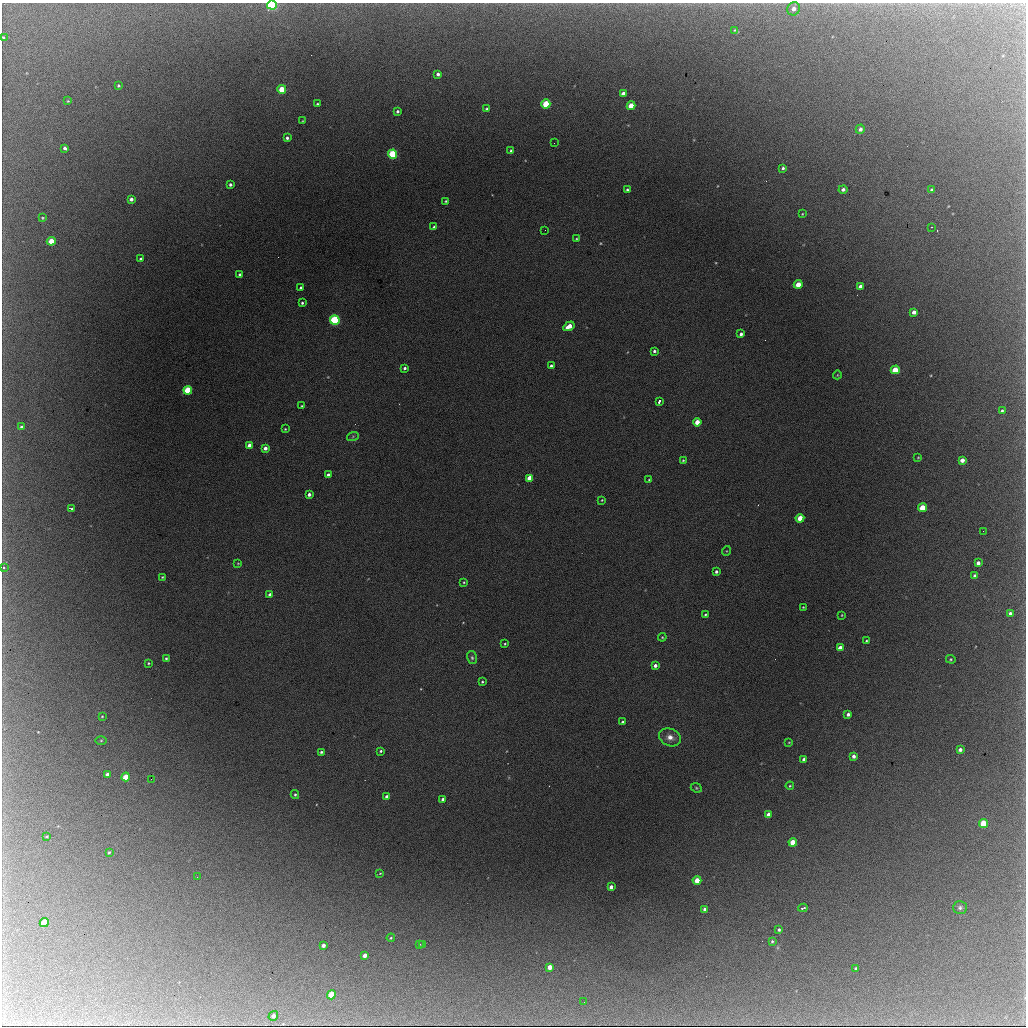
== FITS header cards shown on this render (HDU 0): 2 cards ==
NAXIS1  =                 1024 / length of data axis 1
NAXIS2  =                 1024 / length of data axis 2

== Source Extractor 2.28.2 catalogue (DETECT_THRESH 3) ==
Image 1024 x 1024 px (HDU 0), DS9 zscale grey, 1 PNG px = 1 image px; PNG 1028 x 1028 px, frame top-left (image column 1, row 1024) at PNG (2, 3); each listed source drawn as its Kron ellipse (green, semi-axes under 4 px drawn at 4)
Background 3410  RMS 44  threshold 131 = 3 sigma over >= 5 px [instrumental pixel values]
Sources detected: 139; all 139 listed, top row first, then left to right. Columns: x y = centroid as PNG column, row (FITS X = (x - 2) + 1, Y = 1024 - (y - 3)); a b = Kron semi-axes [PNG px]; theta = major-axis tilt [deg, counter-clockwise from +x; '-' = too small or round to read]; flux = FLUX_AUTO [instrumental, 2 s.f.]
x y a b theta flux
272 5 5 4 - 470000
794 9 7 6 - 15000
734 30 4 2 - 2100
3 37 3 3 - 2500
438 74 4 3 - 7500
118 86 3 3 - 3700
282 89 4 4 - 76000
623 94 4 4 - 16000
68 101 2 2 - 2200
317 104 3 2 - 3400
546 104 4 4 - 130000
631 106 4 4 - 63000
487 109 4 3 - 4500
397 111 3 3 - 5600
302 121 3 2 - 1900
860 129 5 4 - 9300
287 138 3 3 - 6000
554 143 2 2 - 6800
65 148 4 3 - 6900
511 151 3 3 - 6300
393 154 4 4 - 290000
783 168 4 3 - 5200
230 184 3 3 - 6100
843 189 4 4 - 7600
627 190 3 3 - 4400
931 190 3 3 - 3900
131 199 4 3 - 9200
446 201 3 2 - 2900
802 214 3 2 - 2100
42 218 4 3 - 2700
434 227 3 3 - 5900
932 227 2 2 - 1500
545 230 2 2 - 4500
576 239 3 3 - 2600
51 241 4 4 - 56000
141 259 4 3 - 4300
240 275 3 3 - 6900
798 284 4 4 - 47000
860 286 4 3 - 12000
301 288 4 3 - 8600
302 303 3 3 - 4700
914 312 4 4 - 14000
335 320 5 4 - 440000
569 326 6 4 33 37000
741 334 4 3 - 8200
654 351 4 4 - 6400
551 366 3 3 - 5900
405 368 3 3 - 5700
895 370 4 4 - 77000
837 375 4 3 - 2200
188 390 4 4 - 160000
659 401 4 3 - 12000
302 406 3 3 - 3100
1002 411 3 3 - 3900
697 422 4 4 - 39000
21 427 4 3 - 5400
285 429 3 2 - 2400
353 436 6 4 20 4400
249 445 4 4 - 30000
265 448 4 4 - 16000
918 457 4 3 - 2100
683 460 3 2 - 2700
962 460 4 4 - 18000
328 475 4 3 - 9200
530 478 4 4 - 48000
649 480 4 3 - 2500
309 494 4 3 - 10000
602 500 4 3 - 2500
922 508 4 4 - 73000
72 509 3 3 - 9300
800 518 4 4 - 50000
983 531 2 2 - 1700
726 551 5 3 - 2200
238 563 4 2 - 2000
978 563 4 4 - 11000
3 568 4 4 - 5500
716 572 3 3 - 6800
975 576 4 3 - 7900
162 577 3 2 - 2700
464 582 3 3 - 2600
270 595 4 3 - 14000
803 607 3 2 - 2100
1010 613 4 4 - 5700
705 615 3 2 - 3000
842 615 3 2 - 2000
662 637 4 4 - 3000
866 641 4 3 - 2800
505 644 3 2 - 2800
840 648 4 4 - 27000
166 658 3 3 - 3600
472 658 6 5 - 5600
951 659 5 4 - 3300
148 663 3 3 - 2700
655 665 4 3 - 9900
482 682 3 3 - 3300
848 714 3 3 - 8600
102 716 3 3 - 2200
622 722 4 3 - 4800
670 737 11 8 -24 22000
101 740 5 3 - 3000
789 742 3 2 - 1800
960 750 4 3 - 8900
381 751 4 3 - 4100
321 752 3 3 - 4300
854 756 4 3 - 9200
804 759 4 4 - 14000
107 774 4 3 - 9300
126 777 4 4 - 68000
151 779 2 2 - 330
790 786 4 3 - 2600
696 788 6 4 -23 3800
295 795 4 3 - 4300
386 796 3 3 - 6100
443 799 4 3 - 14000
769 815 4 4 - 23000
984 824 4 4 - 120000
47 836 4 2 - 2200
793 842 4 4 - 60000
109 852 3 2 - 2800
380 873 4 3 - 2400
197 877 3 2 - 3400
697 880 4 4 - 43000
611 887 4 3 - 12000
803 908 5 2 - 4900
960 908 7 6 - 7100
705 909 4 4 - 10000
44 923 5 4 - 89000
779 930 3 3 - 4800
391 938 4 3 - 2900
772 941 4 3 - 3800
423 944 3 3 - 3400
323 945 4 3 - 11000
419 945 4 3 - 3200
365 955 4 4 - 17000
550 967 4 4 - 22000
856 968 3 3 - 3700
331 995 5 4 - 110000
584 1002 2 2 - 5800
273 1016 5 4 - 12000
At the frame edge (FLAGS 8, measured only in part): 3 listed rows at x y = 272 5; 3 37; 3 568